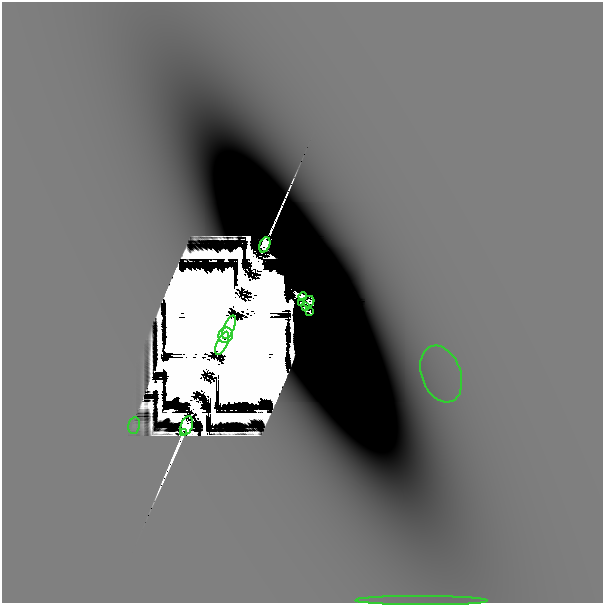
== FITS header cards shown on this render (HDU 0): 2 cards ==
NAXIS1  =                  601
NAXIS2  =                  601

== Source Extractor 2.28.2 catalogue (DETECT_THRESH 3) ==
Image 601 x 601 px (HDU 0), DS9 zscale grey, 1 PNG px = 1 image px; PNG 605 x 605 px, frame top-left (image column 1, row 601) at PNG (2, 2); each listed source drawn as its Kron ellipse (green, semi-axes under 4 px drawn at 4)
Background -8.25e-07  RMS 5.0e-07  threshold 1.50e-06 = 3 sigma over >= 5 px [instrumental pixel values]
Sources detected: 41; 27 with non-positive FLUX_AUTO (blend fragments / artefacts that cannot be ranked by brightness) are neither listed nor drawn; the other 14 listed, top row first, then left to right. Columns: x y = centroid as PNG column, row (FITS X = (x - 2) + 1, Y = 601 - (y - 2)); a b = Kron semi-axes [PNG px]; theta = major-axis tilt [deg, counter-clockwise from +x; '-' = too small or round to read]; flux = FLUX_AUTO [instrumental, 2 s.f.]
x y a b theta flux
265 245 8 5 67 3.0e-01
303 297 4 4 - 3.0e-01
309 302 6 5 - 2.6e-01
302 303 3 2 - 5.2e-03
306 307 3 2 - 3.9e-02
310 312 2 2 - 3.3e-02
229 327 12 5 67 1.2e+04
226 335 8 7 - 1.0e+04
222 343 12 5 66 1.2e+04
441 374 29 19 -69 1.6e-03
134 425 8 6 79 1.0e-04
187 425 10 6 72 2.6e-01
184 433 3 2 - 4.6e-02
422 601 66 4 0 5.4e-04
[27 non-positive-flux detections neither listed nor drawn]